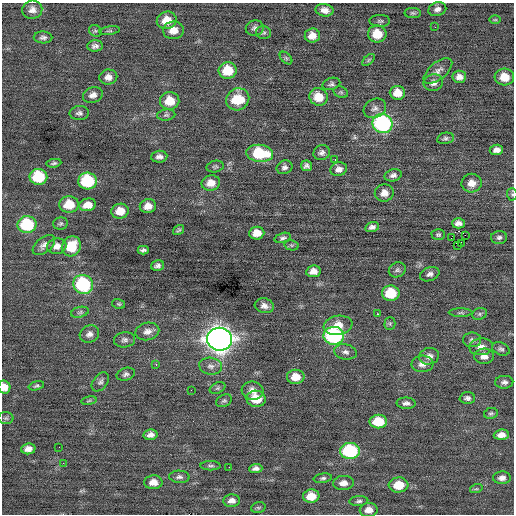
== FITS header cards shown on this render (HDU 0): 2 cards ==
NAXIS1  =                  512 / Axis length
NAXIS2  =                  512 / Axis length

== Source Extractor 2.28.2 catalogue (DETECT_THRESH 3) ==
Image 512 x 512 px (HDU 0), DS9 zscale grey, 1 PNG px = 1 image px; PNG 516 x 516 px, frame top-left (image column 1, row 512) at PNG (2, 3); each listed source drawn as its Kron ellipse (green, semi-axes under 4 px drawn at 4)
Background -0.0138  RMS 0.77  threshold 2.31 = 3 sigma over >= 5 px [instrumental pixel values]
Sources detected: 142; all 142 listed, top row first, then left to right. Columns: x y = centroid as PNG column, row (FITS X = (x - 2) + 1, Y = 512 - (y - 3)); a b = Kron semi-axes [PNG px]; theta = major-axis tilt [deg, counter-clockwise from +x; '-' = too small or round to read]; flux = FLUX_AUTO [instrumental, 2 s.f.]
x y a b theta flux
437 9 9 7 20 240
32 10 10 9 - 310
324 10 9 6 -11 300
413 13 8 5 -1 100
167 20 10 8 15 800
495 20 6 4 0 64
380 21 10 6 -1 130
435 27 2 2 - 85
255 28 9 7 12 190
173 30 10 9 - 560
95 31 6 5 - 83
109 31 10 3 9 83
264 33 8 6 -11 130
377 34 9 8 - 1100
312 36 7 7 - 440
43 37 9 6 -2 160
95 46 8 5 2 180
286 58 7 4 -45 99
369 60 7 4 45 72
228 71 9 8 - 1400
438 71 17 8 40 330
108 77 9 7 10 320
459 77 7 6 - 290
504 77 10 8 -4 830
433 83 10 8 10 310
331 84 9 6 16 130
341 92 7 5 -21 97
397 93 7 7 - 600
93 95 10 7 19 290
318 97 9 8 - 880
238 99 12 10 31 1700
170 101 10 9 - 910
375 108 12 9 29 260
79 113 10 7 4 160
166 115 9 5 7 120
382 123 10 9 - 8100
445 138 8 5 11 120
496 150 7 5 7 270
260 153 13 8 -6 2500
322 153 8 7 - 190
159 157 8 6 6 210
335 160 3 2 - 190
54 163 7 3 8 99
306 166 5 5 - 150
215 167 8 6 13 100
285 167 8 6 20 180
339 169 8 7 - 290
393 175 9 6 15 190
38 177 9 8 - 2500
88 181 9 8 - 3200
211 183 9 7 12 540
472 183 10 9 - 450
384 193 9 8 - 410
512 194 6 5 - 82
69 204 10 8 6 1200
88 205 8 6 13 550
148 206 8 7 - 440
120 211 9 7 11 700
458 223 6 5 - 240
60 224 7 6 - 110
27 225 9 8 - 3100
372 227 7 4 16 170
178 230 6 3 33 81
257 233 7 6 - 570
438 235 7 5 1 94
465 235 2 2 - 430
499 237 8 6 4 140
283 238 8 5 15 140
451 238 2 2 - 430
461 244 3 3 - 160
44 245 13 7 39 260
291 245 7 5 -11 95
458 245 3 2 - 250
57 246 10 7 11 350
71 246 10 9 - 1300
143 250 5 4 - 130
158 266 6 5 - 170
397 270 9 7 25 140
313 271 7 6 - 330
430 274 10 6 21 190
83 284 10 9 - 4400
391 293 9 7 0 1700
119 304 6 5 - 78
264 306 9 7 -16 270
80 312 9 5 14 120
461 313 12 4 0 110
378 314 3 2 - 290
480 314 7 5 21 130
390 324 6 5 - 93
338 325 14 9 11 710
147 331 12 8 13 340
89 334 10 8 27 270
334 336 10 9 - 6700
220 339 12 11 - 49000
124 340 10 7 6 200
472 340 9 7 -1 170
481 347 12 8 4 360
501 349 9 6 -23 140
345 352 11 7 -10 230
429 356 10 8 13 280
484 356 10 7 0 350
156 364 3 2 - 190
422 364 11 8 3 340
211 366 11 8 -10 260
126 374 9 6 17 150
296 377 9 7 1 690
100 382 11 7 52 180
504 382 9 6 3 170
36 386 8 4 16 92
4 387 7 6 - 460
217 388 8 5 27 100
191 390 2 2 - 24
252 391 11 9 -7 390
467 398 8 6 3 150
256 399 10 8 -8 1200
89 401 8 3 9 66
224 401 8 6 26 110
406 403 9 5 -1 180
491 413 7 5 10 100
6 418 7 6 - 110
378 422 9 7 1 1500
150 435 7 5 7 250
501 435 8 5 3 340
59 447 2 2 - 23
28 449 7 5 6 310
350 451 10 8 0 4200
63 463 2 2 - 110
211 466 10 4 0 110
229 467 2 2 - 70
256 469 6 4 1 180
179 477 10 6 -2 170
323 478 9 4 8 120
502 478 9 6 3 240
153 482 9 7 1 430
343 483 10 7 1 370
399 485 10 7 4 1100
476 489 6 4 17 70
311 496 8 6 4 850
232 501 8 6 3 270
359 501 9 5 5 130
258 508 7 5 15 92
369 510 9 7 4 400
At the frame edge (FLAGS 8, measured only in part): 2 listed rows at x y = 512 194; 4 387